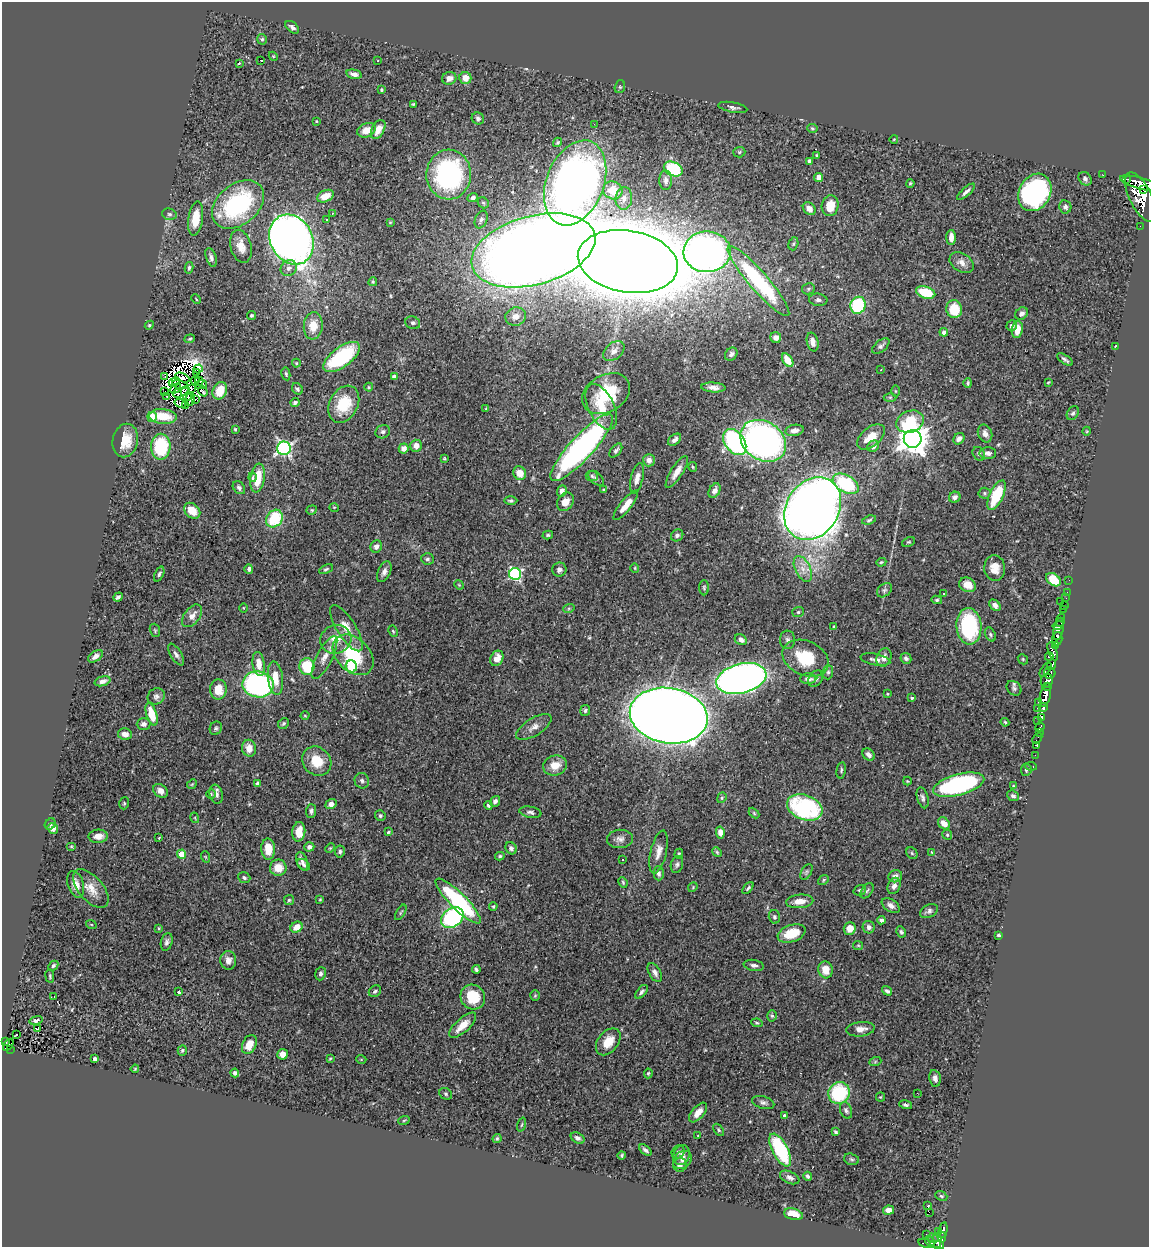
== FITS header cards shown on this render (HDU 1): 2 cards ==
NAXIS1  =                 1147
NAXIS2  =                 1245

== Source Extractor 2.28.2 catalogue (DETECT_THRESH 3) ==
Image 1147 x 1245 px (HDU 1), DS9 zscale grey, 1 PNG px = 1 image px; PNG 1151 x 1249 px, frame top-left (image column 1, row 1245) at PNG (2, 2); each listed source drawn as its Kron ellipse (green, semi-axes under 4 px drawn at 4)
Background 0.545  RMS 0.027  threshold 0.0797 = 3 sigma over >= 5 px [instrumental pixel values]
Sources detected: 472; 20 with non-positive FLUX_AUTO (blend fragments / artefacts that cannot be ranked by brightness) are neither listed nor drawn; the other 452 listed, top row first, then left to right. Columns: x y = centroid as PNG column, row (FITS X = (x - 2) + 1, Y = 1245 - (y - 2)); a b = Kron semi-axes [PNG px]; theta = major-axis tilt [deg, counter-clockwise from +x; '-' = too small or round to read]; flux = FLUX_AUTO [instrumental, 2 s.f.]
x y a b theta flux
292 27 8 5 -41 5.7
262 39 5 4 - 3
273 56 5 3 - 1.6
260 60 3 2 - 20
378 61 3 3 - 9.7
239 63 3 2 - 1.7
354 74 8 4 -12 7.9
449 78 7 6 - 10
465 78 6 6 - 20
620 87 6 5 - 2.5
381 90 4 3 - 2.5
413 104 3 3 - 2
733 107 15 5 -10 6.2
478 119 6 6 - 3.9
316 121 3 2 - 1.4
594 124 3 2 - 1.7
812 128 5 4 - 2.6
378 129 10 6 62 19
366 130 9 7 25 20
894 139 4 3 - 1.3
558 142 5 4 - 3
739 152 6 5 - 2.9
816 155 3 3 - 1.5
810 161 4 3 - 7.4
673 169 10 7 -25 96
449 174 25 22 88 320
1103 175 2 2 - 1.9
819 177 4 4 - 16
1085 179 7 6 - 5.4
1126 179 3 3 - 4500
666 180 10 6 90 7.1
575 183 44 28 68 1200
910 183 4 3 - 2.5
1141 183 22 5 -15 750
1144 189 3 2 - 130
613 190 10 8 -26 28
966 192 11 4 42 6.2
1035 192 19 15 61 390
325 196 9 5 25 22
1141 197 27 11 -64 1200
473 198 5 4 - 4.2
624 198 11 8 85 9.4
483 203 6 5 - 3
238 204 29 20 39 230
830 206 10 8 78 32
1065 207 6 6 - 6.8
809 209 7 5 -45 12
332 213 3 3 - 1.9
169 214 7 5 -15 3.8
196 219 17 7 82 36
326 219 3 2 - 1.9
481 219 9 6 67 6.1
390 222 3 3 - 1.7
1140 226 2 2 - 3.5
951 237 7 4 89 13
291 239 26 21 -61 1400
793 244 7 5 73 2.9
241 246 17 10 -76 21
533 250 63 34 15 5500
707 252 23 20 1 970
211 257 10 5 -71 6.3
628 262 50 31 -10 11000
962 262 13 9 -33 14
189 268 6 4 76 3.6
289 268 8 7 - 8.6
758 281 45 9 -49 220
373 282 4 3 - 1.9
808 289 6 5 - 3.5
926 292 10 5 -18 62
196 299 5 3 - 1.8
818 300 9 6 -6 5.3
858 305 8 7 - 120
954 309 9 8 - 50
1022 314 7 5 39 7.3
251 315 5 4 - 2.8
516 317 10 9 - 11
413 323 7 6 - 5
149 325 4 4 - 2
313 326 13 9 84 29
1012 326 5 5 - 5.9
1017 329 8 5 83 22
944 332 4 4 - 5.6
776 338 5 5 - 8.6
190 339 5 4 - 2.3
813 342 9 5 -76 9.2
881 346 10 5 38 5.3
1115 346 3 2 - 1.1
614 351 12 8 39 11
731 354 7 5 48 5.5
342 357 21 9 37 140
1065 359 9 3 -33 4.2
788 360 7 4 -55 22
296 363 4 4 - 1.9
198 369 5 2 - 0.79
881 370 3 2 - 1.9
197 373 3 2 - 0.19
286 374 6 4 -79 3.1
165 376 2 2 - 7.4
394 377 4 4 - 7.4
182 378 7 3 -23 4.5
195 381 4 3 - 2.5
199 381 4 2 - 1.5
174 382 6 2 24 1.2
1048 382 4 2 - 1.5
968 383 5 3 - 2.8
180 385 8 3 -14 3.1
201 385 6 2 21 3.1
369 387 4 4 - 1.9
713 387 12 5 -4 9.2
176 388 6 2 43 3.3
191 389 3 2 - 2
297 389 6 5 - 3.3
185 391 5 2 - 1.7
203 391 5 2 - 0.47
220 391 9 7 66 36
895 391 5 3 - 1.7
165 392 2 2 - 3.8
177 393 4 3 - 2.1
606 394 25 18 30 99
166 396 3 2 - 3.6
187 397 4 3 - 2.5
890 397 6 4 0 2.5
190 399 7 4 79 5.1
195 399 4 2 - 4.9
180 403 6 2 -21 0.85
295 403 4 3 - 4.4
344 404 20 14 62 64
185 406 2 2 - 0.85
601 407 24 13 -64 46
486 409 3 3 - 1.7
1073 413 7 5 58 4.1
163 416 14 7 -5 42
152 417 5 4 - 34
910 422 14 10 19 63
235 429 3 3 - 2
795 430 9 5 10 11
1087 431 4 3 - 1.8
383 432 7 6 - 5.4
985 433 9 7 -68 9.5
871 437 16 9 39 29
913 439 9 9 - 2800
959 439 6 5 - 7.2
675 440 7 5 40 7.2
125 441 17 12 78 39
763 441 24 19 -35 710
735 442 14 9 -54 340
416 446 6 6 - 13
873 446 6 5 - 7.5
161 447 13 10 88 110
284 448 7 6 - 440
404 448 5 5 - 12
582 448 44 11 47 500
616 450 8 5 51 4.5
988 453 8 6 1 6.8
979 454 7 5 -55 4.5
444 458 4 3 - 1.9
649 460 6 6 - 7.7
693 467 5 4 - 1.9
677 472 18 6 57 17
520 473 7 6 - 20
592 476 6 5 - 3.2
253 477 4 3 - 4.2
258 478 14 7 81 41
596 478 9 5 -41 4.4
637 478 16 6 76 11
846 484 14 8 -31 130
239 488 7 5 -50 4.4
603 490 4 3 - 2.1
562 491 6 5 - 8.8
715 491 8 5 61 8.1
984 493 6 5 - 3
996 495 16 7 65 80
955 497 6 5 - 6.5
511 500 6 4 1 3.5
565 502 10 7 55 19
626 505 18 5 51 20
334 507 5 3 - 1.5
813 509 33 26 57 2400
312 510 5 4 - 2.2
192 511 9 7 -44 30
274 519 9 7 52 84
869 520 7 4 17 2.7
548 535 5 4 - 2.7
677 535 6 5 - 4.9
908 542 7 4 25 2.3
376 546 6 5 - 7.9
427 559 6 5 - 4.1
881 562 5 4 - 2.3
635 568 4 4 - 1.8
995 568 13 10 -84 21
249 569 5 4 - 4.7
326 569 7 4 25 3.2
803 569 14 7 -64 16
559 570 7 7 - 6.7
384 572 11 6 65 8.2
159 574 8 4 66 4.3
515 574 6 6 - 250
1053 580 8 5 -37 50
1069 580 2 2 - 0.82
459 585 5 4 - 1.7
967 585 9 7 -26 18
704 588 7 5 -89 2.9
884 590 8 6 41 4.6
944 593 3 3 - 13
1067 593 3 2 - 3.4
118 597 5 3 - 3.8
1066 598 3 2 - 2.7
937 600 5 4 - 2.5
1061 602 2 2 - 7.1
995 605 7 4 -46 6.6
1064 605 2 2 - 2.7
244 608 5 3 - 1.6
569 608 6 4 19 1.9
1063 609 2 2 - 3
798 612 6 5 - 3.1
192 616 13 7 52 14
1061 620 7 3 74 13
1058 625 6 4 12 77
834 626 4 2 - 1.3
969 626 18 12 -86 170
346 628 26 9 -58 27
1059 629 11 4 79 120
155 630 7 5 -71 2.7
393 631 6 4 -63 2.2
990 634 7 5 -62 3.2
336 639 16 14 24 29
1057 639 7 5 86 130
741 640 6 5 - 8
788 640 9 7 -85 6
1056 645 4 3 - 55
1053 651 9 4 -71 100
176 654 12 5 -58 6.3
353 655 23 16 -44 92
95 656 8 5 34 7.6
1049 656 4 3 - 40
324 657 24 8 63 17
884 657 9 7 65 10
497 658 8 6 61 17
805 658 24 17 -24 73
906 658 6 5 - 4.2
1023 659 5 4 - 2.5
875 660 15 5 -11 9.1
259 664 12 6 -82 19
1052 665 5 4 - 120
307 666 8 7 - 71
351 666 6 5 - 130
1046 670 8 4 54 69
828 672 7 5 89 3.6
1050 673 6 5 - 37
275 678 17 7 -83 25
741 678 25 15 14 1300
808 679 8 5 -1 7.4
816 679 9 6 50 7.3
102 681 8 4 16 7.5
1047 681 7 6 - 140
258 684 15 13 -9 370
1048 686 3 2 - 23
1014 688 8 6 -44 4.6
218 689 10 8 88 28
887 694 3 2 - 1.4
1045 695 12 5 78 370
156 696 9 7 33 6.1
912 698 4 3 - 2.6
1039 702 3 3 - 31
1043 707 4 3 - 110
1038 708 3 2 - 11
585 710 5 5 - 3.4
152 714 11 5 -72 35
305 716 4 3 - 1.5
669 716 39 27 -9 5000
1042 717 4 2 - 40
1038 720 2 2 - 18
1005 722 4 3 - 2
144 724 7 6 - 7.1
283 724 6 5 - 3.1
534 727 20 8 31 14
1040 727 5 3 - 32
216 728 7 6 - 3.7
1039 733 3 2 - 2.8
125 734 7 5 -12 11
1037 738 6 2 49 1.7
1037 745 3 3 - 12
249 748 8 7 - 15
869 755 7 5 -46 6.6
1035 755 3 2 - 2.5
317 761 15 13 -48 42
555 765 12 10 14 25
1031 766 6 3 -6 4.3
841 770 8 4 79 3.3
1026 770 6 5 - 4.3
362 781 8 7 - 5.2
907 781 4 4 - 1.9
192 784 5 4 - 2.1
258 784 4 4 - 5
959 785 26 10 15 280
1013 786 4 3 - 1.9
160 791 8 6 -37 9.9
211 794 5 5 - 2.2
216 794 9 6 -75 7.6
1013 796 6 5 - 4.8
722 798 5 4 - 2.8
923 798 11 5 -74 5.8
495 801 6 5 - 4.7
124 803 6 4 71 2.5
331 804 6 5 - 8.8
488 805 4 4 - 3.2
805 807 18 12 -20 230
311 811 7 5 88 4.8
530 812 11 5 -10 5.7
754 813 6 4 -46 2.2
380 816 5 5 - 3.1
195 818 5 3 - 1.7
944 823 6 5 - 19
50 824 6 5 - 4.2
53 828 6 5 - 12
299 832 10 6 84 24
388 832 4 3 - 2.3
720 832 6 4 -79 12
947 835 5 4 - 2.6
98 836 9 6 4 18
159 838 3 2 - 1.5
620 839 13 9 2 10
71 846 5 3 - 1.7
309 847 5 4 - 7.8
330 848 5 3 - 1.7
511 848 6 5 - 5.2
268 849 10 7 -86 29
340 852 6 5 - 4.8
659 852 22 8 77 16
717 852 5 4 - 2.2
931 852 3 2 - 13
912 853 6 5 - 3
181 854 4 4 - 43
679 854 5 4 - 2.2
500 856 4 3 - 2.9
206 857 6 3 -70 1.8
623 860 2 2 - 1.1
302 861 9 5 -70 7.4
677 864 8 6 74 4.7
304 865 7 5 -34 4.2
278 868 8 8 - 25
806 872 8 5 60 3.6
659 873 7 5 -88 5.8
895 876 7 6 - 7.2
244 878 6 5 - 4.1
823 880 6 4 39 2.3
623 882 5 3 - 2.4
76 884 13 8 -72 15
894 886 8 6 67 7.2
693 887 5 4 - 1.8
748 888 7 3 49 3.2
91 889 23 12 -49 25
860 890 6 5 - 3.6
867 891 8 5 54 4.5
320 899 4 3 - 1.5
289 900 5 5 - 2.7
458 901 30 8 -45 190
800 901 13 6 5 18
493 906 4 3 - 2.1
891 906 10 6 -35 8.4
929 911 9 6 28 5.9
401 912 8 3 60 2.4
774 917 7 5 -75 4.2
452 918 12 9 36 240
881 920 4 4 - 5.6
91 924 5 3 - 1.5
296 927 6 5 - 22
869 927 6 6 - 5.8
159 928 4 3 - 1.5
850 928 6 6 - 13
901 932 6 4 -62 3.9
792 933 14 8 19 43
998 935 4 3 - 2.3
167 942 9 5 74 5.6
858 945 5 4 - 2.2
228 960 9 8 - 11
754 965 10 5 -9 6.4
53 966 5 4 - 3.4
476 969 4 3 - 3.5
825 970 8 7 - 24
655 973 10 6 -60 7.7
320 974 6 5 - 4.6
50 976 7 3 -82 2.2
375 991 7 5 39 4.7
887 991 5 4 - 3.5
179 992 3 3 - 5.6
641 992 8 4 50 4.9
54 996 2 2 - 1.2
535 996 5 4 - 2.1
473 997 13 12 - 49
772 1016 5 5 - 2.7
36 1020 7 4 13 5.2
757 1023 6 4 -11 2.7
463 1025 17 7 42 24
38 1029 3 3 - 25
860 1029 14 7 6 14
16 1034 2 2 - 2.4
6 1042 3 2 - 14
608 1042 15 10 51 31
8 1045 7 3 54 18
249 1045 10 7 66 22
10 1049 2 2 - 4.6
182 1050 5 4 - 2.8
283 1054 5 5 - 12
330 1058 4 3 - 2
95 1059 4 3 - 4.2
361 1059 5 3 - 1.4
875 1062 6 4 20 2.4
135 1069 4 3 - 2
235 1073 4 4 - 4.9
648 1073 5 4 - 2.4
935 1078 8 5 -80 8
839 1093 11 10 - 120
917 1093 2 2 - 98
446 1094 7 5 -33 3.3
880 1097 4 4 - 1.9
763 1102 11 6 -16 6.5
906 1105 7 4 -14 3.9
846 1110 8 5 -68 4.3
698 1112 12 6 49 16
785 1116 4 4 - 7.1
404 1120 6 3 20 2
522 1125 7 3 71 2.3
719 1130 7 4 -51 3.1
835 1132 4 3 - 2.9
698 1136 4 3 - 1.5
578 1138 7 5 -29 6.2
497 1139 5 3 - 2.5
645 1150 7 4 -38 4.2
780 1150 18 7 -62 140
678 1152 7 6 - 4.6
622 1155 4 4 - 2.6
682 1155 10 8 72 9.2
851 1159 8 5 -17 3.3
682 1160 10 8 39 9.3
680 1165 7 6 - 9
808 1176 4 4 - 3.9
790 1177 10 6 -25 6.8
941 1196 6 4 -23 2.6
928 1206 3 3 - 30
889 1210 5 4 - 13
929 1212 2 2 - 860
793 1214 9 5 -14 27
943 1230 8 3 78 55
938 1231 3 2 - 3.1
926 1234 2 2 - 7.8
942 1237 5 3 - 17
937 1238 4 2 - 11
930 1241 5 3 - 55
934 1241 8 5 -56 170
927 1244 8 3 -14 29
939 1245 5 3 - 150
At the frame edge (FLAGS 8, measured only in part): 2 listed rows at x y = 1141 183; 939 1245
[20 non-positive-flux detections neither listed nor drawn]